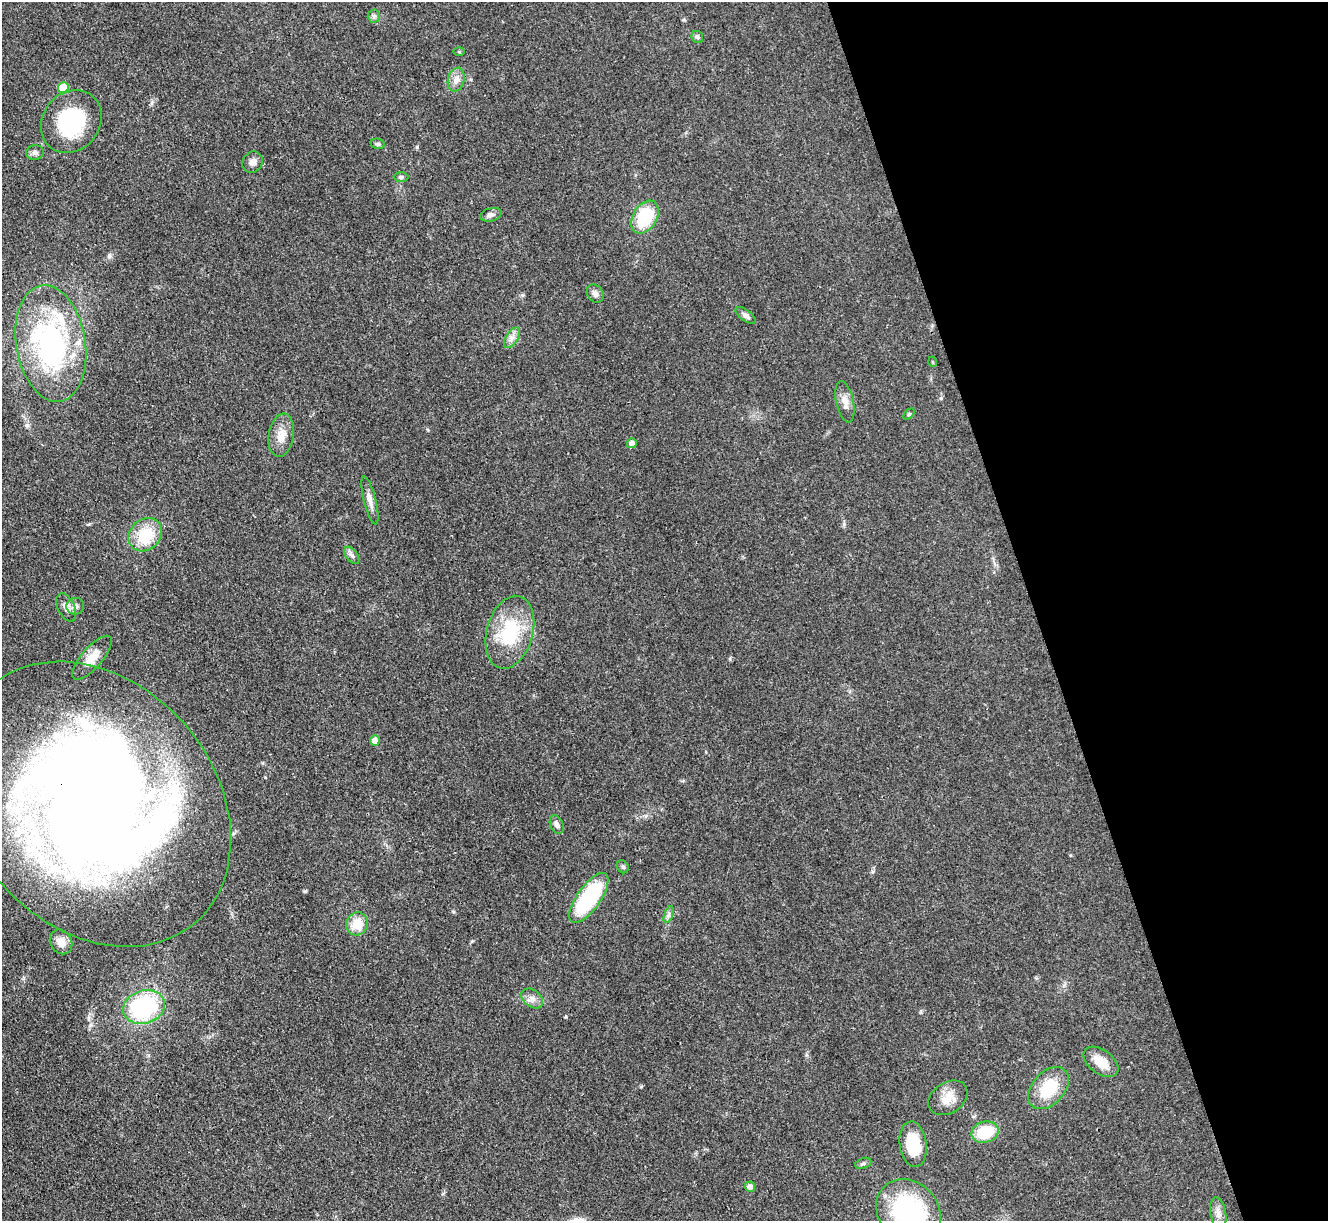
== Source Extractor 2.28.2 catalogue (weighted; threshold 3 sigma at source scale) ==
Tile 12 of 4 x 4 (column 4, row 3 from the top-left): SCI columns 3982-5307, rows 1490-2708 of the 5309 x 5293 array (HDU 1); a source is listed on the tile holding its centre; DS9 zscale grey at full resolution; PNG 1330 x 1223 px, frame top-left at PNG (2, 2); each listed source drawn as its Kron ellipse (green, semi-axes under 4 px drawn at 4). Shown black and unused: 22% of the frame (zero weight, under 3 of 4 exposures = <1% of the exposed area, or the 3 px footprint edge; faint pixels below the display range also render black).
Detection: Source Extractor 2.28.2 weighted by HDU 2 'WHT'; one run over the whole footprint, this tile lists its part. Background 0.0855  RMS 0.0062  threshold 0.0281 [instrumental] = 3 sigma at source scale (4.5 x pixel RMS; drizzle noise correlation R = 1.50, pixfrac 1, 0.05/0.05 arcsec/px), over >= 5 px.
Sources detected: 55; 2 inside a brighter object's white glare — neither listed nor drawn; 6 inside a brighter listed object's ellipse — not listed separately; the other 47 listed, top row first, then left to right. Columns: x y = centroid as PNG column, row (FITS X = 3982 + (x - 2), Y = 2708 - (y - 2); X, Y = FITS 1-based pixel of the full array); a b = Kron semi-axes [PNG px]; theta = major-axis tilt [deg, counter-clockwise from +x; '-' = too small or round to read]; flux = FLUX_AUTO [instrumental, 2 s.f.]
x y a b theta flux
374 16 6 6 - 1.5
697 37 6 5 - 1.3
459 52 5 3 - 0.61
456 80 12 8 74 4.2
63 88 5 5 - 18
71 122 33 28 52 50
378 144 7 5 -13 1.1
35 152 9 7 -1 2
253 162 11 9 56 3.5
401 177 7 5 0 1.3
491 215 11 6 15 2.2
645 217 18 12 59 30
595 294 9 7 -53 2.5
746 315 12 5 -37 2.5
512 338 11 6 57 3.1
51 343 59 34 -81 120
933 362 5 3 - 0.5
845 402 21 8 -78 5.2
909 414 6 4 45 0.8
281 435 22 12 81 8.3
632 443 5 5 - 3.6
370 501 24 6 -76 4.8
145 535 18 15 44 22
352 555 10 5 -52 2
75 606 9 8 - 2.4
66 607 15 8 -66 4.1
510 632 37 23 74 37
92 658 27 10 49 8.2
375 740 5 5 - 5
93 804 156 121 -49 1000
557 824 10 6 -66 2.4
623 867 7 5 -58 1.3
589 898 29 11 55 63
669 914 9 4 71 1.5
357 924 12 11 - 11
61 942 13 10 -58 5.7
532 998 12 8 -37 3.6
144 1007 21 16 17 68
1101 1062 20 12 -37 8.8
1048 1088 24 16 47 23
948 1098 21 15 33 9.4
985 1132 14 10 14 23
913 1144 23 13 -82 23
863 1163 8 5 20 1.3
750 1187 5 5 - 3.4
909 1212 35 29 -46 78
1218 1213 16 8 -80 4
Overlapping masked pixels (flux is a lower limit): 1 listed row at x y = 93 804
Isophote crosses this tile's border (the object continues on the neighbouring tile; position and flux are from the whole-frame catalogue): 2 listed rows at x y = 93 804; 909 1212
Unlisted compact peaks at least as high as the median listed source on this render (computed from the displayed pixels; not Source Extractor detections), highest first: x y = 305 891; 417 147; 27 425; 941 398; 641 1087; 453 912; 522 295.